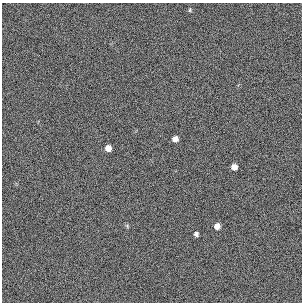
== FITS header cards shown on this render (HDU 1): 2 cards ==
NAXIS1  =                  300 / length of original image axis
NAXIS2  =                  300 / length of original image axis

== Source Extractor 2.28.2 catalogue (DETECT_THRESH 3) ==
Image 300 x 300 px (HDU 1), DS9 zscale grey, 1 PNG px = 1 image px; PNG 304 x 304 px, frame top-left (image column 1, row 300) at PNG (2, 3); no overlay
Background 383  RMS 66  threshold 199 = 3 sigma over >= 5 px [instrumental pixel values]
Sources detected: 7; all 7 listed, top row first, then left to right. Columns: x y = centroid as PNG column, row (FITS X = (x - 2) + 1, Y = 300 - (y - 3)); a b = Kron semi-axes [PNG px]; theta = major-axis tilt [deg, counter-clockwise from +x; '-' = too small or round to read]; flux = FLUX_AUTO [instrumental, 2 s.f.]
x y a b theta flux
190 10 5 3 - 4900
175 139 5 5 - 21000
108 148 6 5 - 27000
234 167 5 5 - 27000
127 226 5 5 - 6000
217 226 6 5 - 26000
196 234 5 4 - 11000